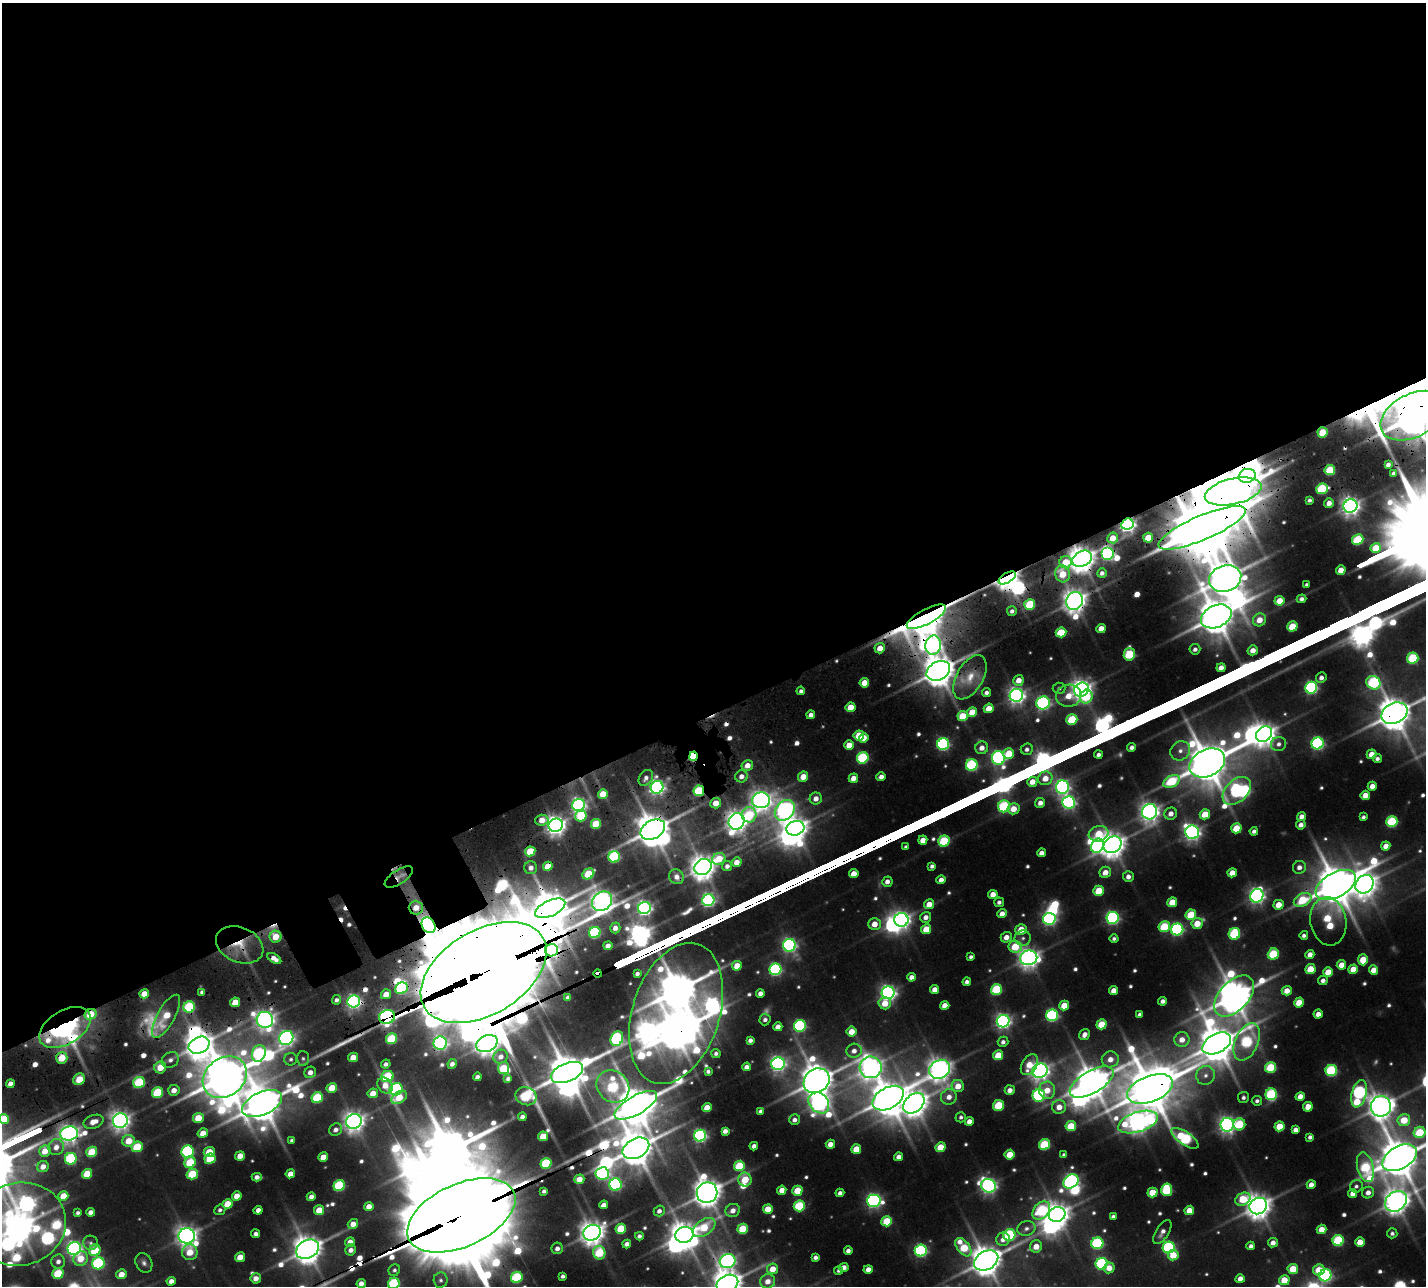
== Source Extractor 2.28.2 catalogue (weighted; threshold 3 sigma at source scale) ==
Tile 2 of 4 x 4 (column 2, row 1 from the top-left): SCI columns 1617-3040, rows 4390-5673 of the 6082 x 6086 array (HDU 1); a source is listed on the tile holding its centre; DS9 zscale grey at full resolution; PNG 1428 x 1288 px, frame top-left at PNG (2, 3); each listed source drawn as its Kron ellipse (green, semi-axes under 4 px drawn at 4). Shown black and unused: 56% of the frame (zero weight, under 3 of 5 exposures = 13% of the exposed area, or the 3 px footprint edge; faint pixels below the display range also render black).
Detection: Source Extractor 2.28.2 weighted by HDU 2 'WHT'; one run over the whole footprint, this tile lists its part. Background 0.105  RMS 0.0091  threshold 0.0408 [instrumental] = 3 sigma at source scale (4.5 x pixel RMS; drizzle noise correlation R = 1.50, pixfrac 1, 0.05/0.05 arcsec/px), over >= 5 px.
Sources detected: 643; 8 too faint to see at this stretch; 30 inside a brighter object's white glare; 18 cosmic-ray / hot-pixel residue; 4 long thin detections or spike segments (spike, bleed or trail) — neither listed nor drawn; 7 inside a brighter listed object's ellipse — not listed separately; of the other 576, all 500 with FLUX_AUTO >= 2.54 (the completeness limit of this list) listed and drawn (76 fainter detections not listed), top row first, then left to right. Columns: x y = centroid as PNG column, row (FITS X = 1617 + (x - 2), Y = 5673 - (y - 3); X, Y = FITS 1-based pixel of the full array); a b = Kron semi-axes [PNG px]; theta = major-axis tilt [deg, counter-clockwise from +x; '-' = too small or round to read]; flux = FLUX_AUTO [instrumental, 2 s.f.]
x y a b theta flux
1413 416 34 21 27 3900
1323 432 5 5 - 31
1388 465 4 3 - 4.5
1330 470 5 5 - 51
1394 474 4 4 - 3.9
1247 476 8 7 - 960
1322 489 6 5 - 66
1233 491 29 13 13 4000
1309 500 3 3 - 2.9
1329 503 5 4 - 7.5
1350 506 7 6 - 580
1127 524 6 5 - 440
1202 528 47 12 23 10000
1113 538 5 5 - 16
1148 538 5 4 - 23
1358 540 5 5 - 58
1376 548 5 5 - 22
1108 554 6 6 - 200
1082 559 10 7 27 1400
1066 562 6 6 - 20
1341 570 5 4 - 14
1102 573 5 4 - 4.2
1062 574 8 7 - 21
1007 578 9 5 30 790
1225 578 16 13 17 2500
1307 585 3 3 - 2.8
1301 599 5 4 - 3.6
1074 601 9 8 - 970
1279 601 5 4 - 17
1030 604 5 5 - 54
1012 611 5 5 - 3.7
1216 616 16 11 25 2600
926 617 22 7 28 3000
1259 620 7 6 - 13
1292 626 5 5 - 33
1101 629 5 4 - 13
1061 632 5 5 - 36
933 645 10 7 80 230
880 648 5 5 - 13
1195 649 5 5 - 4.1
1253 650 5 5 - 10
1129 654 6 5 - 60
1413 658 6 5 - 73
1221 668 4 4 - 8.9
938 671 12 9 27 1900
970 677 24 13 61 22
1321 678 5 5 - 5.1
1019 680 5 5 - 10
864 683 5 4 - 19
1373 683 7 6 - 110
1059 688 6 5 - 2.6
1311 688 6 6 - 190
1081 690 8 6 32 720
801 691 4 4 - 3
986 692 4 4 - 3.4
1016 695 7 6 - 450
1069 696 12 11 - 17
1086 697 7 6 - 33
1043 703 7 6 - 180
850 707 5 4 - 18
989 708 5 4 - 14
972 712 5 4 - 18
1394 713 14 10 26 2000
811 715 4 4 - 6.4
963 716 5 5 - 27
1072 719 5 5 - 47
1264 734 9 7 47 880
859 735 5 5 - 28
864 738 5 4 - 11
1318 743 6 6 - 170
943 744 6 5 - 170
1278 744 8 7 - 4.7
849 745 5 4 - 14
1132 747 5 4 - 4.1
982 748 6 6 - 7.4
1027 749 6 5 - 4
1180 751 10 9 - 7
1009 754 5 5 - 24
1371 754 5 4 - 13
1098 755 4 4 - 3.6
694 756 5 4 - 89
863 758 6 5 - 97
998 758 7 6 - 240
1377 759 4 4 - 3.3
1207 763 19 13 26 3500
747 765 6 5 - 9.8
972 765 6 5 - 100
741 776 6 6 - 6.4
803 777 5 5 - 15
881 777 5 4 - 6.3
646 778 8 6 54 5
853 778 5 4 - 9.5
1045 778 7 6 - 13
1171 781 9 5 29 56
1032 782 5 5 - 11
1372 786 4 4 - 8.3
657 787 6 6 - 310
1062 787 7 6 - 290
699 791 5 5 - 62
1237 791 16 11 44 180
603 794 5 5 - 19
1365 795 5 4 - 12
816 798 6 6 - 8.1
761 800 9 8 - 660
1069 802 6 6 - 240
716 803 5 5 - 13
1040 803 5 5 - 6.7
579 805 6 6 - 320
1004 806 6 6 - 87
1014 809 6 5 - 13
785 810 11 8 50 380
1150 812 8 7 - 620
1171 814 6 6 - 7.2
1205 814 5 5 - 22
749 815 7 7 - 51
581 816 6 5 - 37
1302 817 4 4 - 6.6
1363 817 4 4 - 2.7
542 820 7 5 3 12
737 821 9 7 58 710
1392 822 5 5 - 80
596 824 5 5 - 38
556 825 7 6 - 670
1301 825 5 4 - 6.2
795 828 9 7 16 1000
1236 828 5 5 - 27
653 830 13 9 30 2100
1254 831 4 4 - 3.7
1192 832 7 6 - 420
1099 834 10 7 15 32
923 840 5 4 - 11
944 841 6 5 - 63
1112 845 9 8 - 1200
1097 846 7 6 - 150
1386 846 4 4 - 9.6
906 847 4 4 - 2.8
530 851 5 5 - 33
1041 853 4 4 - 7
614 857 6 5 - 110
719 859 7 5 23 27
737 862 5 5 - 9.5
548 866 5 4 - 19
727 866 5 5 - 4.4
932 866 4 4 - 3.8
703 867 9 7 29 1100
1299 867 6 6 - 6
531 868 6 6 - 5.6
1105 872 6 5 - 11
1232 873 5 4 - 12
588 874 6 5 - 35
854 874 5 4 - 13
399 877 16 7 33 6.8
677 877 8 7 - 6.1
1128 877 5 5 - 5.9
941 880 4 4 - 7.5
887 882 5 5 - 6.1
1364 884 10 8 50 1000
1336 885 22 12 29 3400
1099 891 5 5 - 30
993 894 5 4 - 11
1257 896 7 6 - 390
708 900 6 6 - 230
1303 900 9 6 27 42
602 901 11 9 38 790
999 902 5 5 - 3.5
1172 902 5 4 - 21
929 904 5 5 - 13
1278 905 5 5 - 15
416 908 7 7 - 11
550 908 16 7 25 2600
644 908 6 6 - 350
1002 914 5 4 - 9.2
1191 915 5 5 - 40
926 917 5 5 - 6.2
1112 918 6 6 - 220
1049 919 6 6 - 220
901 920 7 7 - 510
1328 921 24 18 -81 59
1197 923 5 5 - 20
874 924 6 6 - 11
429 925 8 6 -60 560
1164 927 6 5 - 49
615 928 5 5 - 7
926 929 5 4 - 20
1021 929 5 5 - 17
1177 929 6 6 - 160
595 932 6 5 - 94
1234 934 6 5 - 78
1304 935 4 4 - 2.9
276 937 6 6 - 19
1006 937 5 5 - 8.3
1023 938 8 7 - 4.1
1114 939 4 4 - 2.5
240 945 25 17 -23 28
789 945 6 6 - 270
608 946 4 4 - 5.6
1015 946 7 6 - 30
552 950 6 6 - 270
1273 954 6 5 - 58
1310 954 4 4 - 8.1
971 957 4 3 - 2.6
1029 958 8 7 - 690
274 959 7 4 -32 7.6
1363 960 5 5 - 22
1341 965 5 4 - 12
737 966 5 5 - 18
775 969 6 6 - 140
1310 969 5 5 - 25
1353 969 5 4 - 16
1373 970 5 4 - 11
484 972 69 42 31 34000
1328 972 5 5 - 21
598 974 4 4 - 130
637 974 4 3 - 3.2
911 977 4 4 - 5.7
1323 980 5 4 - 4.5
967 982 4 4 - 3.7
401 988 6 5 - 100
935 989 4 4 - 9.1
996 989 5 5 - 69
1114 991 4 4 - 10
1287 991 5 4 - 11
202 992 4 4 - 3
760 993 4 4 - 5.5
888 993 6 6 - 360
144 994 5 4 - 15
386 994 5 4 - 14
1234 996 24 14 47 2300
568 998 4 4 - 5.5
336 1000 4 4 - 3.3
354 1001 6 6 - 310
1163 1001 4 4 - 4.6
235 1002 5 4 - 17
1299 1002 5 5 - 22
885 1003 6 6 - 15
945 1005 5 4 - 11
1064 1006 5 5 - 19
189 1007 6 5 - 75
676 1013 73 43 72 8300
90 1014 6 5 - 28
1140 1014 4 4 - 3.3
1318 1014 4 4 - 8.4
1052 1015 6 5 - 140
166 1016 24 9 61 28
387 1017 8 7 - 310
765 1019 6 5 - 3.6
265 1020 8 8 - 580
1003 1021 6 6 - 340
1102 1024 5 5 - 31
800 1026 6 5 - 130
65 1027 28 16 31 180
778 1027 4 4 - 9.4
851 1032 5 5 - 15
1085 1035 6 5 - 6.6
286 1038 7 6 - 330
391 1039 6 5 - 54
617 1039 7 6 - 130
750 1040 4 4 - 4.1
1182 1040 7 7 - 11
1003 1042 5 5 - 4
1247 1042 20 11 66 98
440 1043 6 6 - 280
487 1043 11 8 26 870
1217 1043 15 9 28 2500
199 1045 11 8 26 1200
854 1051 7 7 - 7.4
259 1053 8 6 70 92
716 1053 4 4 - 2.9
998 1055 5 5 - 26
353 1057 5 4 - 13
501 1057 7 6 - 6.2
62 1058 6 5 - 26
303 1058 7 6 - 2.7
291 1059 6 6 - 2.9
1110 1059 8 8 - 9.7
170 1060 9 7 32 5.2
386 1064 5 4 - 3.9
452 1064 5 4 - 4.7
778 1064 6 6 - 310
1029 1065 11 7 58 17
160 1067 6 6 - 17
746 1067 4 4 - 5.6
871 1067 11 11 - 790
503 1068 6 5 - 33
1271 1068 5 5 - 55
940 1069 11 9 31 940
708 1071 4 4 - 2.8
1040 1071 8 7 - 590
1331 1071 6 5 - 97
310 1072 6 5 - 6.8
567 1072 17 9 23 3300
1205 1075 9 9 - 7.5
225 1077 24 19 38 4500
387 1077 6 5 - 53
477 1077 4 4 - 4.5
79 1079 6 5 - 17
508 1079 4 4 - 3.5
817 1081 14 11 38 2000
139 1082 6 5 - 76
1092 1082 24 11 30 2200
11 1084 4 4 - 7.8
385 1086 8 7 - 11
613 1086 17 15 -44 92
958 1086 6 6 - 16
332 1088 5 5 - 21
396 1089 7 6 - 140
1150 1089 24 13 21 4000
174 1090 6 5 - 8.9
1010 1090 5 5 - 7
1047 1090 9 8 - 16
157 1092 6 5 - 57
373 1093 5 4 - 13
1271 1094 6 5 - 96
1359 1094 14 7 74 180
1039 1095 6 6 - 140
526 1096 11 9 -20 79
1300 1096 5 4 - 10
399 1097 8 5 30 21
949 1097 8 7 - 8.4
1243 1097 5 5 - 3
317 1098 6 5 - 57
888 1098 17 10 29 2600
1257 1101 5 5 - 3.2
819 1103 11 9 -48 450
914 1103 12 8 44 1200
262 1104 21 11 24 2800
636 1105 24 9 30 3100
999 1105 5 5 - 38
1381 1106 10 10 - 1100
1059 1107 7 7 - 11
1308 1107 5 4 - 17
707 1108 5 4 - 16
760 1111 4 4 - 2.9
522 1117 4 4 - 4.9
961 1117 5 5 - 2.8
198 1118 5 5 - 20
4 1119 5 4 - 25
795 1120 5 5 - 4.9
1404 1120 6 6 - 26
120 1121 7 7 - 600
354 1121 8 7 - 730
969 1121 4 4 - 7.7
93 1122 10 6 18 12
1138 1122 20 10 18 770
1239 1124 6 6 - 43
1227 1125 7 6 - 400
1071 1126 5 5 - 34
1279 1126 5 5 - 25
336 1130 7 6 - 4.6
1296 1130 4 4 - 7
725 1131 4 4 - 5.7
1420 1132 6 5 - 45
69 1133 9 7 8 600
203 1133 5 4 - 12
543 1136 5 4 - 21
700 1136 6 6 - 220
1310 1137 4 4 - 3.4
1185 1138 16 6 -35 100
292 1140 4 3 - 2.7
129 1141 6 6 - 18
830 1144 4 4 - 9.3
1044 1145 5 5 - 60
754 1146 4 4 - 5.3
56 1147 8 7 - 8.2
137 1147 6 5 - 38
940 1147 5 5 - 23
636 1148 14 9 28 2400
856 1149 5 4 - 20
45 1151 6 5 - 15
92 1152 5 5 - 39
188 1152 6 6 - 130
209 1152 5 5 - 25
1010 1155 5 5 - 21
1064 1155 4 4 - 3.5
240 1156 5 4 - 11
323 1157 5 4 - 14
899 1157 4 4 - 6.7
1399 1158 18 11 29 3600
71 1159 6 5 - 97
210 1159 5 5 - 37
190 1162 6 5 - 39
546 1163 5 5 - 66
739 1166 5 5 - 51
43 1167 6 5 - 8.4
1365 1167 15 8 -75 73
602 1173 7 6 - 190
87 1174 5 5 - 26
192 1174 5 5 - 43
290 1174 5 4 - 9.5
257 1177 5 4 - 4.9
579 1179 5 4 - 11
745 1179 7 6 - 22
1071 1181 8 6 38 270
615 1184 6 6 - 170
1311 1185 4 4 - 8.5
339 1186 6 5 - 84
989 1186 7 6 - 350
1356 1186 6 6 - 3.2
782 1190 4 4 - 11
1167 1190 6 5 - 66
544 1191 4 4 - 2.9
797 1191 5 5 - 26
1152 1192 5 5 - 22
707 1193 10 10 - 1400
840 1193 4 4 - 4.7
1353 1193 4 4 - 7.7
1368 1193 6 5 - 6.8
63 1196 5 4 - 17
237 1196 5 4 - 13
311 1197 4 4 - 5.1
1243 1199 8 6 29 34
874 1201 7 6 - 260
1396 1201 12 9 36 1000
227 1204 5 5 - 22
604 1205 4 4 - 6.4
799 1206 5 5 - 71
1258 1206 9 8 - 1100
369 1207 5 4 - 9
768 1209 5 4 - 22
220 1210 6 5 - 3
258 1210 4 4 - 6.2
319 1210 5 5 - 17
733 1210 7 6 - 7.3
1189 1210 5 4 - 15
659 1211 5 5 - 4.5
1041 1211 10 7 48 81
91 1212 4 4 - 5.3
78 1213 4 3 - 2.6
1057 1214 8 7 - 990
461 1215 58 31 24 24000
1113 1217 4 4 - 3.6
887 1221 5 5 - 37
19 1224 47 41 13 2900
353 1224 5 5 - 9.1
704 1228 13 7 35 36
1026 1228 9 7 15 4.8
621 1229 5 5 - 33
743 1229 5 5 - 39
1322 1229 5 4 - 14
1162 1232 14 6 57 6.2
592 1233 9 7 26 990
1392 1233 5 5 - 2.8
256 1234 4 4 - 3.8
684 1235 9 8 - 1300
1009 1235 6 6 - 88
187 1236 8 7 - 730
639 1236 4 4 - 3.2
1003 1239 7 6 - 5.8
1338 1240 5 5 - 77
350 1242 5 4 - 8.1
1360 1242 5 4 - 16
91 1243 7 7 - 2.9
1097 1243 6 6 - 110
1273 1243 5 4 - 7
627 1244 4 4 - 5.6
1036 1246 6 6 - 11
1251 1246 4 4 - 3.7
963 1247 10 6 -53 44
557 1248 6 5 - 5
1169 1248 6 6 - 130
74 1249 7 6 - 340
308 1249 12 9 28 1400
95 1250 6 5 - 47
351 1250 5 5 - 5.8
848 1251 4 4 - 4.3
921 1251 6 6 - 180
190 1252 8 7 - 20
599 1253 7 6 - 48
1173 1255 5 5 - 21
240 1257 5 4 - 16
815 1257 4 4 - 3.9
81 1258 7 7 - 18
986 1260 13 9 28 1700
58 1261 7 7 - 5.2
727 1261 8 7 - 330
98 1263 6 6 - 110
144 1263 10 8 -63 3.9
1102 1264 6 6 - 130
844 1267 4 4 - 6.9
1109 1268 5 5 - 11
773 1269 5 5 - 15
868 1269 4 4 - 8.3
1293 1269 5 5 - 26
394 1270 6 5 - 2.6
839 1270 4 4 - 2.8
1319 1270 6 5 - 19
58 1274 6 5 - 48
121 1274 5 5 - 11
1325 1275 6 6 - 180
563 1276 4 3 - 3.2
517 1277 6 5 - 75
256 1278 5 5 - 7.2
1240 1279 5 4 - 8.3
441 1280 7 7 - 3.3
1284 1280 5 5 - 19
171 1281 4 4 - 6.3
768 1281 7 7 - 9.2
361 1283 4 4 - 6.9
394 1283 6 5 - 84
727 1284 11 8 24 1600
Overlapping masked pixels (flux is a lower limit): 44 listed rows (the first 20) at x y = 1413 416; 1323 432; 1247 476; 1233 491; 1127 524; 1202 528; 1108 554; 1082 559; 1007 578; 1225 578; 1074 601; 926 617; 938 671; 1394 713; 694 756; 657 787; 699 791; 579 805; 556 825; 653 830
Isophote crosses this tile's border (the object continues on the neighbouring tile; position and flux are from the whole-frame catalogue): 8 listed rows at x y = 1413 416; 1394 713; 4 1119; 1399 1158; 461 1215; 19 1224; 394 1283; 727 1284
Unlisted compact peaks at least as high as the median listed source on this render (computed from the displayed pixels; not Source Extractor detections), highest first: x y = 1370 654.